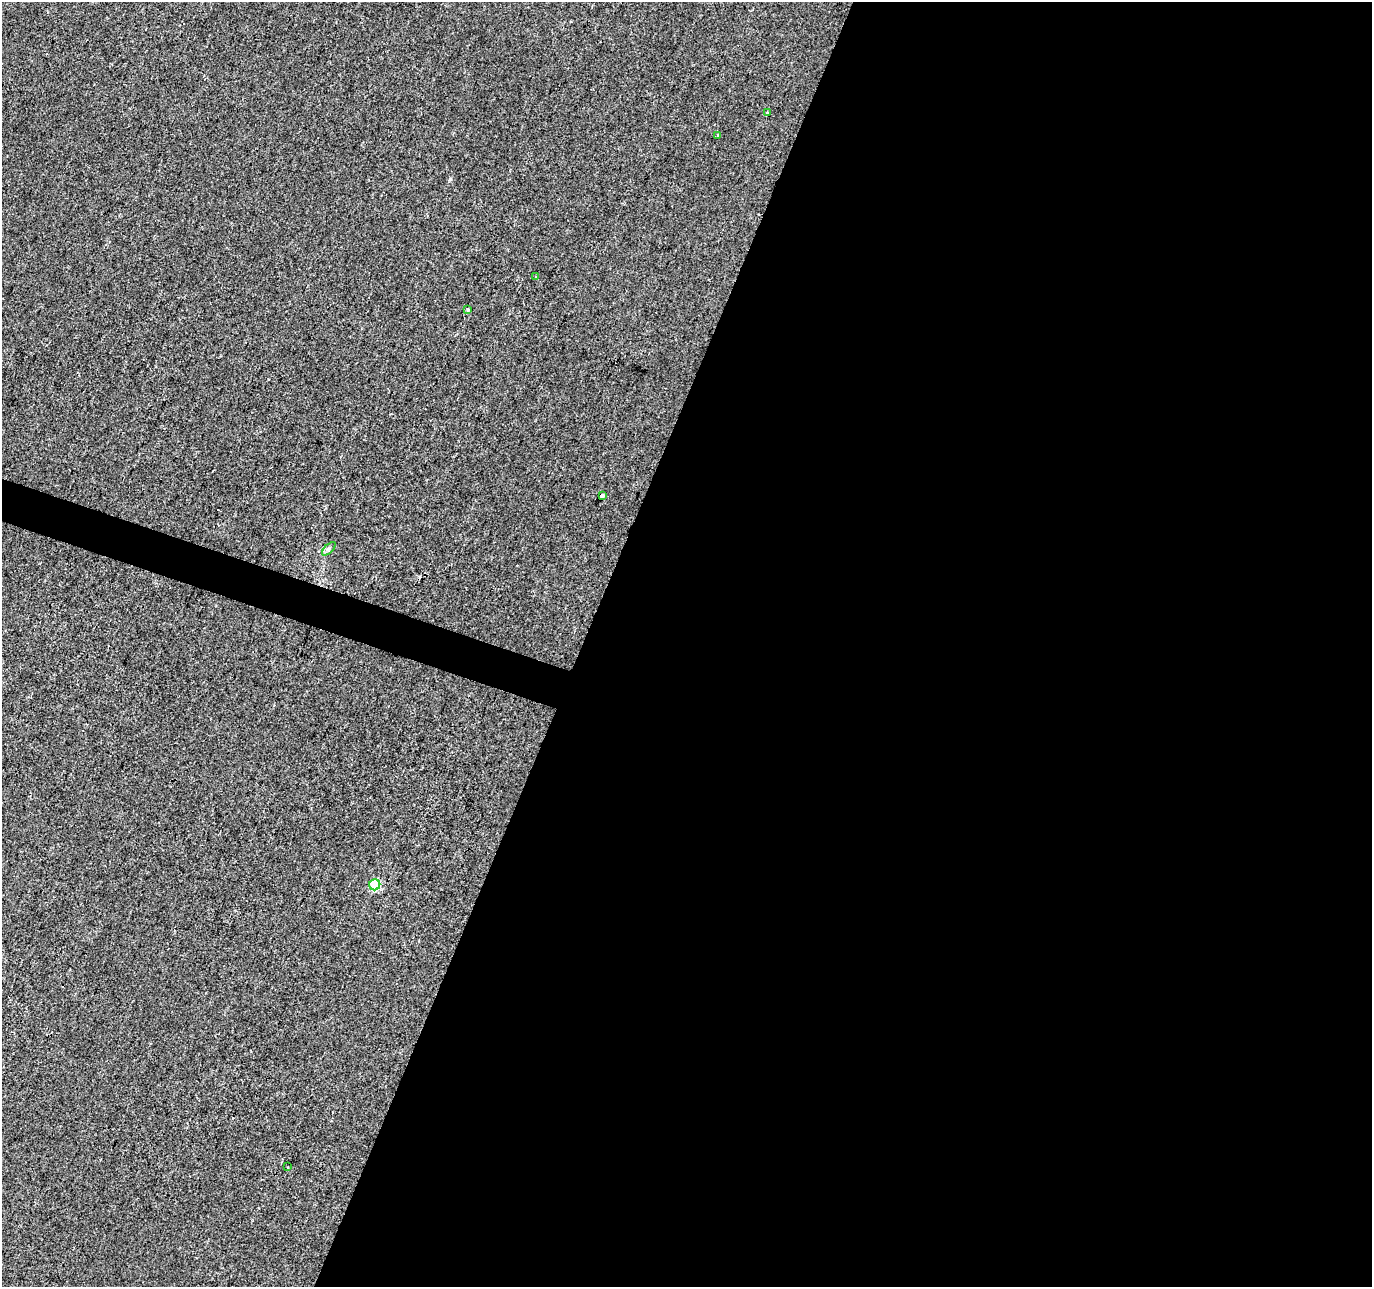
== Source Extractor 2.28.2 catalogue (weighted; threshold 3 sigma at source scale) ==
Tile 12 of 4 x 4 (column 4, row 3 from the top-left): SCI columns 4117-5486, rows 1563-2847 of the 5486 x 5628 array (HDU 1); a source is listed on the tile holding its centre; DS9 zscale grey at full resolution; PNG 1374 x 1289 px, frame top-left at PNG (2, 2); each listed source drawn as its Kron ellipse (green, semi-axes under 4 px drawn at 4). Shown black and unused: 59% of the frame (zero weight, under 2 of 3 exposures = <1% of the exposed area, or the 3 px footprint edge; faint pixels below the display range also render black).
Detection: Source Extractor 2.28.2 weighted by HDU 2 'WHT'; one run over the whole footprint, this tile lists its part. Background 0.00144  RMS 0.0047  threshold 0.0211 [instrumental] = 3 sigma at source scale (4.5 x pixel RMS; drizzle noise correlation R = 1.50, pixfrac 1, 0.0396/0.0396 arcsec/px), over >= 5 px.
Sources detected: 9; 1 cosmic-ray / hot-pixel residue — neither listed nor drawn; the other 8 listed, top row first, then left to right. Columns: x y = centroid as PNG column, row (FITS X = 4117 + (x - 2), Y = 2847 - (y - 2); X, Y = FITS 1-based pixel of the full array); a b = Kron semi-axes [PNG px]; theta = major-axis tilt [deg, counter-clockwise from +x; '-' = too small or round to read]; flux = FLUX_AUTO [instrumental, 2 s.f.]
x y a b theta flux
767 113 3 3 - 1
718 135 3 3 - 0.76
536 276 4 2 - 0.41
468 310 4 3 - 0.87
602 496 4 3 - 5.4
329 549 8 3 45 0.85
375 885 6 5 - 26
288 1167 3 2 - 0.7